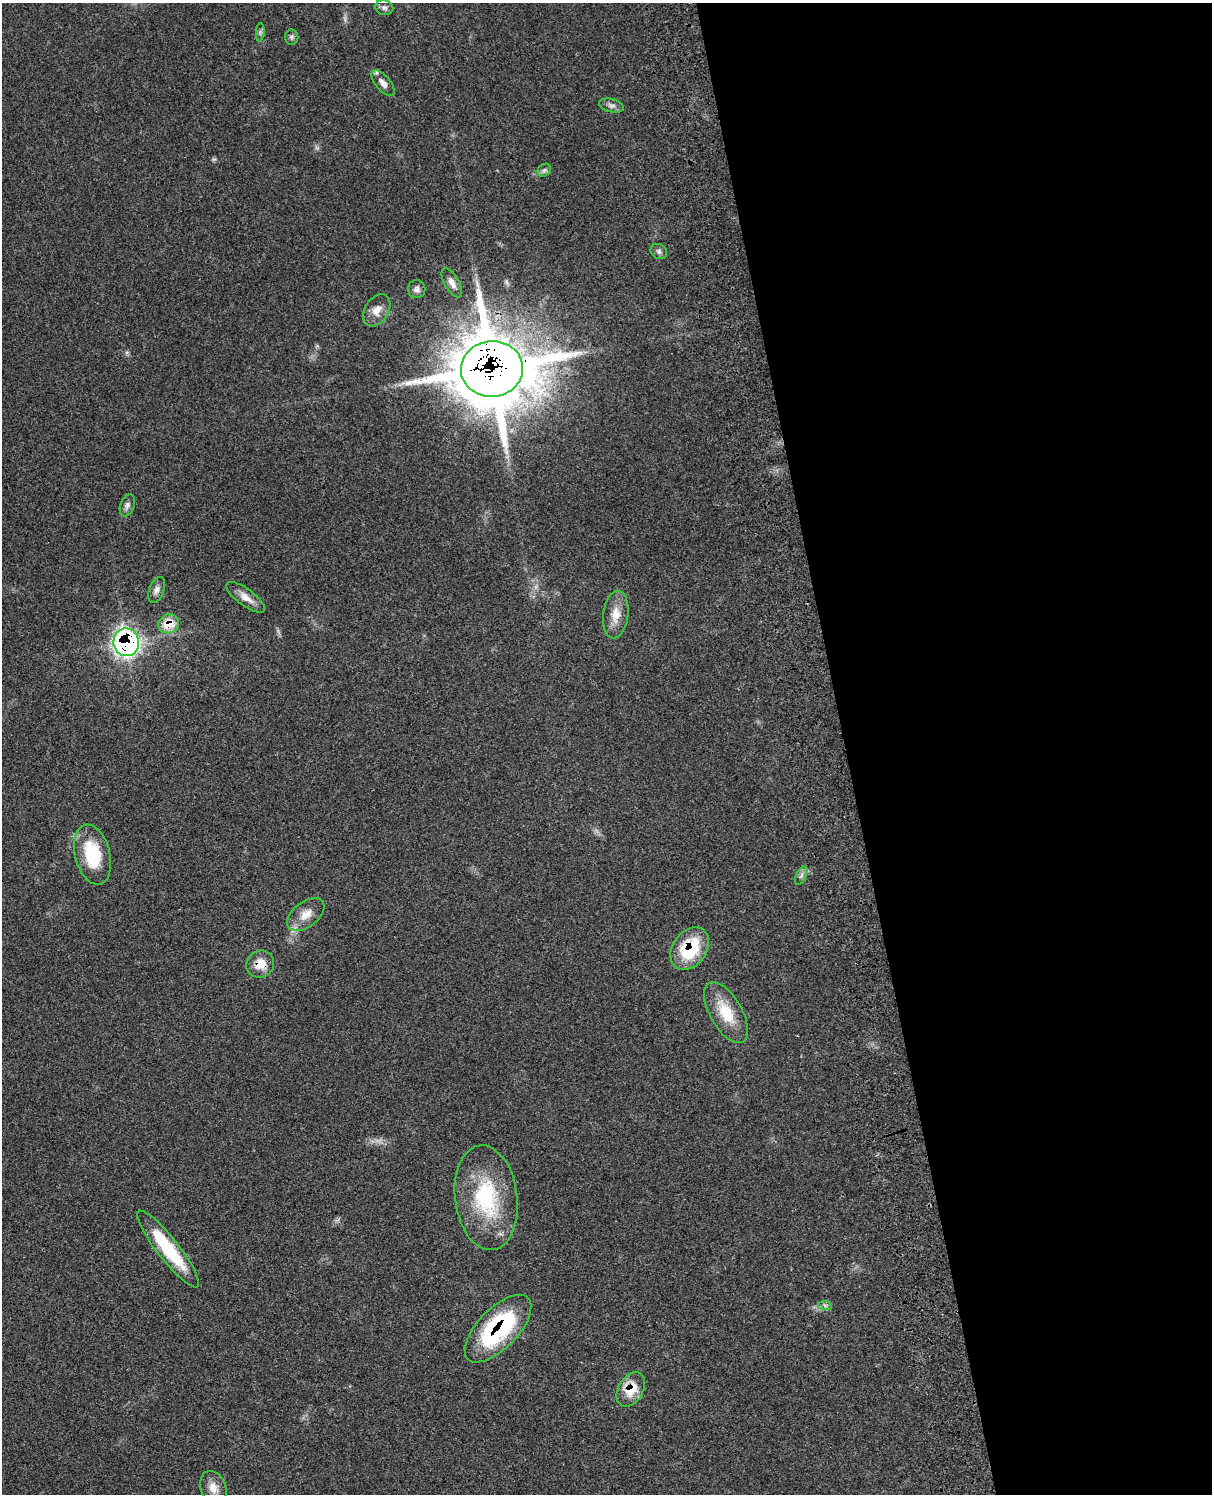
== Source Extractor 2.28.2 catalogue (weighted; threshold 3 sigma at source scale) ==
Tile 8 of 4 x 3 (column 4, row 2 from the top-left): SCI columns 3755-4964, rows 1776-3267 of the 5077 x 4925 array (HDU 1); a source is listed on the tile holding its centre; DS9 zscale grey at full resolution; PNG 1214 x 1496 px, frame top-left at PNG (2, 3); each listed source drawn as its Kron ellipse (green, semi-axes under 4 px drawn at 4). Shown black and unused: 30% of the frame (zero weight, under 3 of 4 exposures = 6% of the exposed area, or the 3 px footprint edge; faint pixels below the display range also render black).
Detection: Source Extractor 2.28.2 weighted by HDU 2 'WHT'; one run over the whole footprint, this tile lists its part. Background 0.0987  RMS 0.0063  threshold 0.0285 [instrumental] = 3 sigma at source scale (4.5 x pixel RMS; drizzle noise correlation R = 1.50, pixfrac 1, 0.05/0.05 arcsec/px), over >= 5 px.
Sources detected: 30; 1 inside a brighter listed object's ellipse — not listed separately; the other 29 listed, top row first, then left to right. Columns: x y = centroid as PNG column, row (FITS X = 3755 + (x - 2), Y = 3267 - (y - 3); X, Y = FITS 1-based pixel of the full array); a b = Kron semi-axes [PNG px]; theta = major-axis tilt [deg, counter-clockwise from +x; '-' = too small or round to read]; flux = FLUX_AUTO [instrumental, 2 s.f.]
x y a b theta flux
384 8 9 7 -14 2
260 32 9 3 85 1.2
292 37 7 6 - 1.6
383 83 16 7 -50 4
611 105 13 6 -14 2.5
544 170 7 6 - 1.6
659 251 9 7 -31 1.9
452 283 16 7 -60 4.2
417 289 9 8 - 2.5
377 310 17 12 58 6.8
492 369 31 28 3 4700
127 505 11 7 69 2.6
157 590 13 7 69 3
246 597 23 8 -36 6.2
616 615 24 12 83 9.8
169 624 10 9 - 13
126 642 14 12 -79 210
93 855 31 17 -76 32
801 876 10 5 63 2
306 915 21 12 37 8.9
690 949 23 16 54 34
260 964 14 13 - 9.2
726 1012 34 16 -60 20
486 1198 53 31 -83 55
168 1249 48 10 -52 36
825 1305 7 4 -2 1.5
498 1329 43 20 46 73
631 1389 19 12 59 13
213 1488 17 12 -69 6.8
Overlapping masked pixels (flux is a lower limit): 7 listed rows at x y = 492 369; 169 624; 126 642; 690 949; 260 964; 498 1329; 631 1389